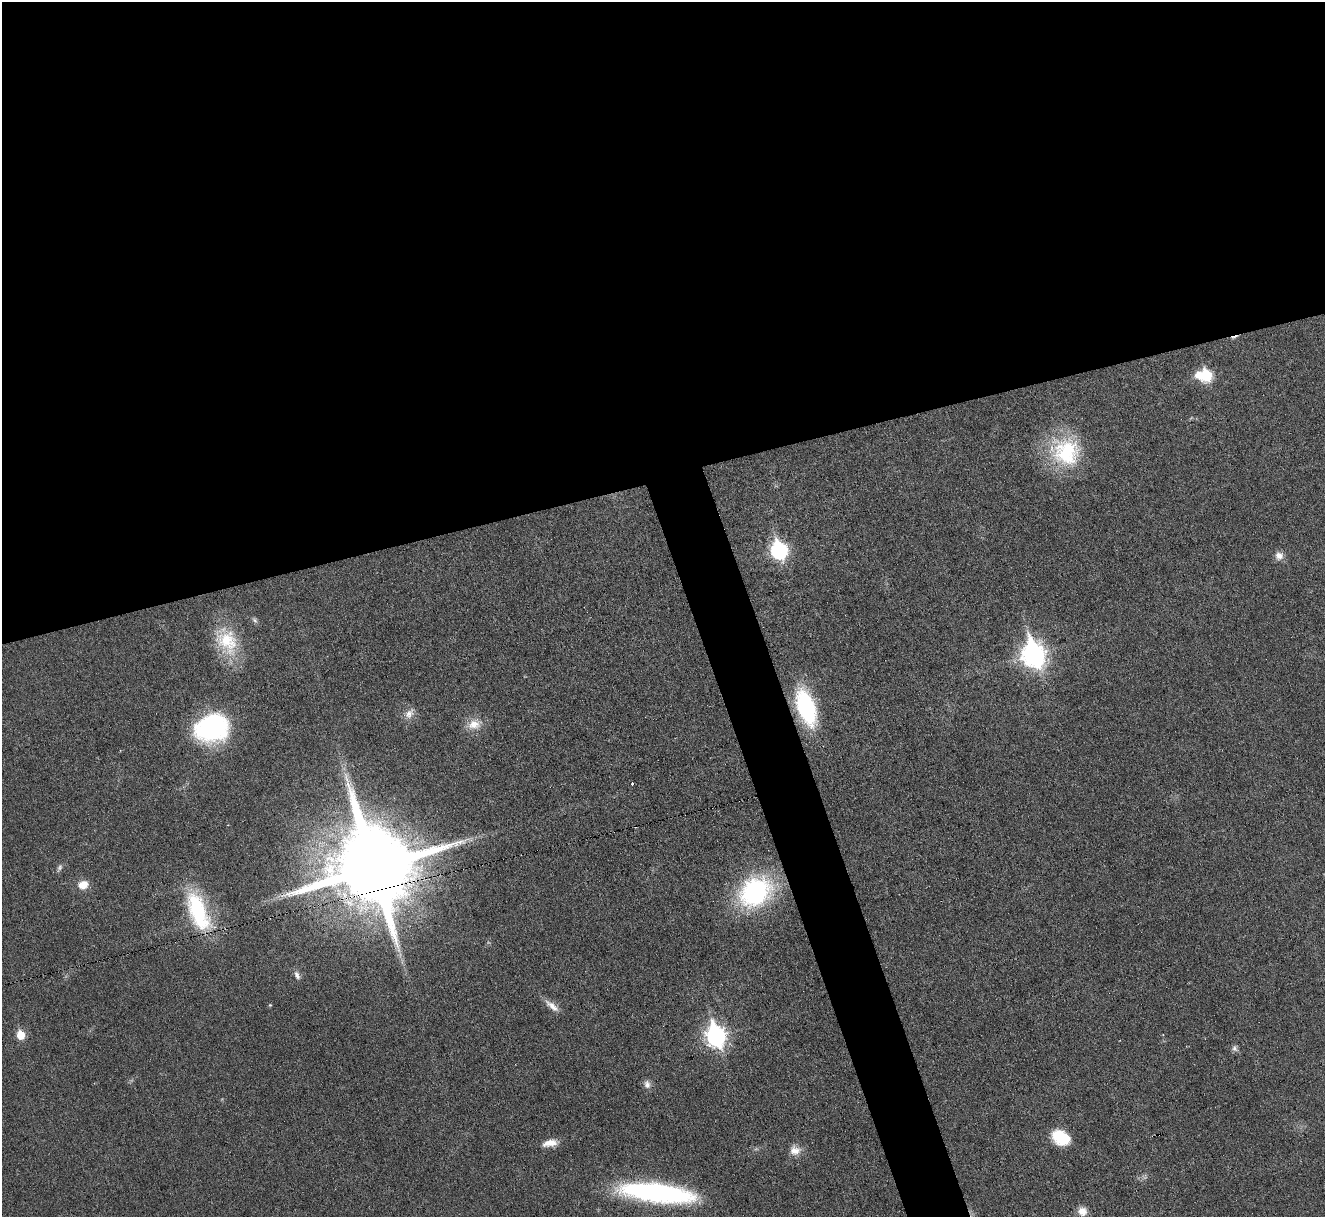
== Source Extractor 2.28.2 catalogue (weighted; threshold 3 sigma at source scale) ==
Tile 2 of 4 x 4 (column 2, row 1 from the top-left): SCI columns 1323-2645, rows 3792-5006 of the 5292 x 5276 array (HDU 1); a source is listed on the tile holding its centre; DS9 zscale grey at full resolution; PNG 1327 x 1219 px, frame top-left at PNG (2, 2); no overlay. Shown black and unused: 42% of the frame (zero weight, under 3 of 6 exposures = <1% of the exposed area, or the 3 px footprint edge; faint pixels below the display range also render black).
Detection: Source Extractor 2.28.2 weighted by HDU 2 'WHT'; one run over the whole footprint, this tile lists its part. Background 0.0461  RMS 0.0041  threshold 0.0168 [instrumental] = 3 sigma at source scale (4.09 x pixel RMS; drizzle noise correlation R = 1.36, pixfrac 0.8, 0.05/0.05 arcsec/px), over >= 5 px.
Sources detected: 32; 1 too faint to see at this stretch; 1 cosmic-ray / hot-pixel residue — not listed; the other 30 listed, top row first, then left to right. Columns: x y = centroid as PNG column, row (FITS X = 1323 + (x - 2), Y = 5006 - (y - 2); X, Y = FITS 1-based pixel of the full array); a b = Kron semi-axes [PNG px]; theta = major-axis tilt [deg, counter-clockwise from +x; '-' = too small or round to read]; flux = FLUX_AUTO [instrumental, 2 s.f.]
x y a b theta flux
1198 374 8 6 75 4.8
1206 375 7 6 - 35
1066 452 38 35 -57 34
779 550 9 7 -70 100
1279 556 11 10 - 2.8
255 620 9 5 -53 0.97
227 641 39 25 -60 19
1034 654 11 9 -73 300
806 707 29 14 -71 55
409 713 15 11 51 3.2
474 724 21 15 22 5.7
212 728 36 28 17 49
632 784 3 3 - 0.59
373 867 23 22 - 7400
60 868 13 5 69 1.1
83 885 12 9 11 5
755 892 30 23 37 71
198 911 51 21 -67 36
297 975 12 6 -66 1.8
270 1005 4 4 - 0.41
552 1006 22 7 -38 3.4
21 1035 6 5 - 11
716 1036 10 8 -73 190
1235 1048 9 7 -59 1.3
647 1084 12 9 -80 2
1061 1138 19 14 -26 14
550 1143 19 8 11 4.5
795 1150 15 13 -3 4.1
657 1193 77 19 -7 83
1082 1211 12 10 -22 3.6
Overlapping masked pixels (flux is a lower limit): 3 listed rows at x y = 806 707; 373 867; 198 911